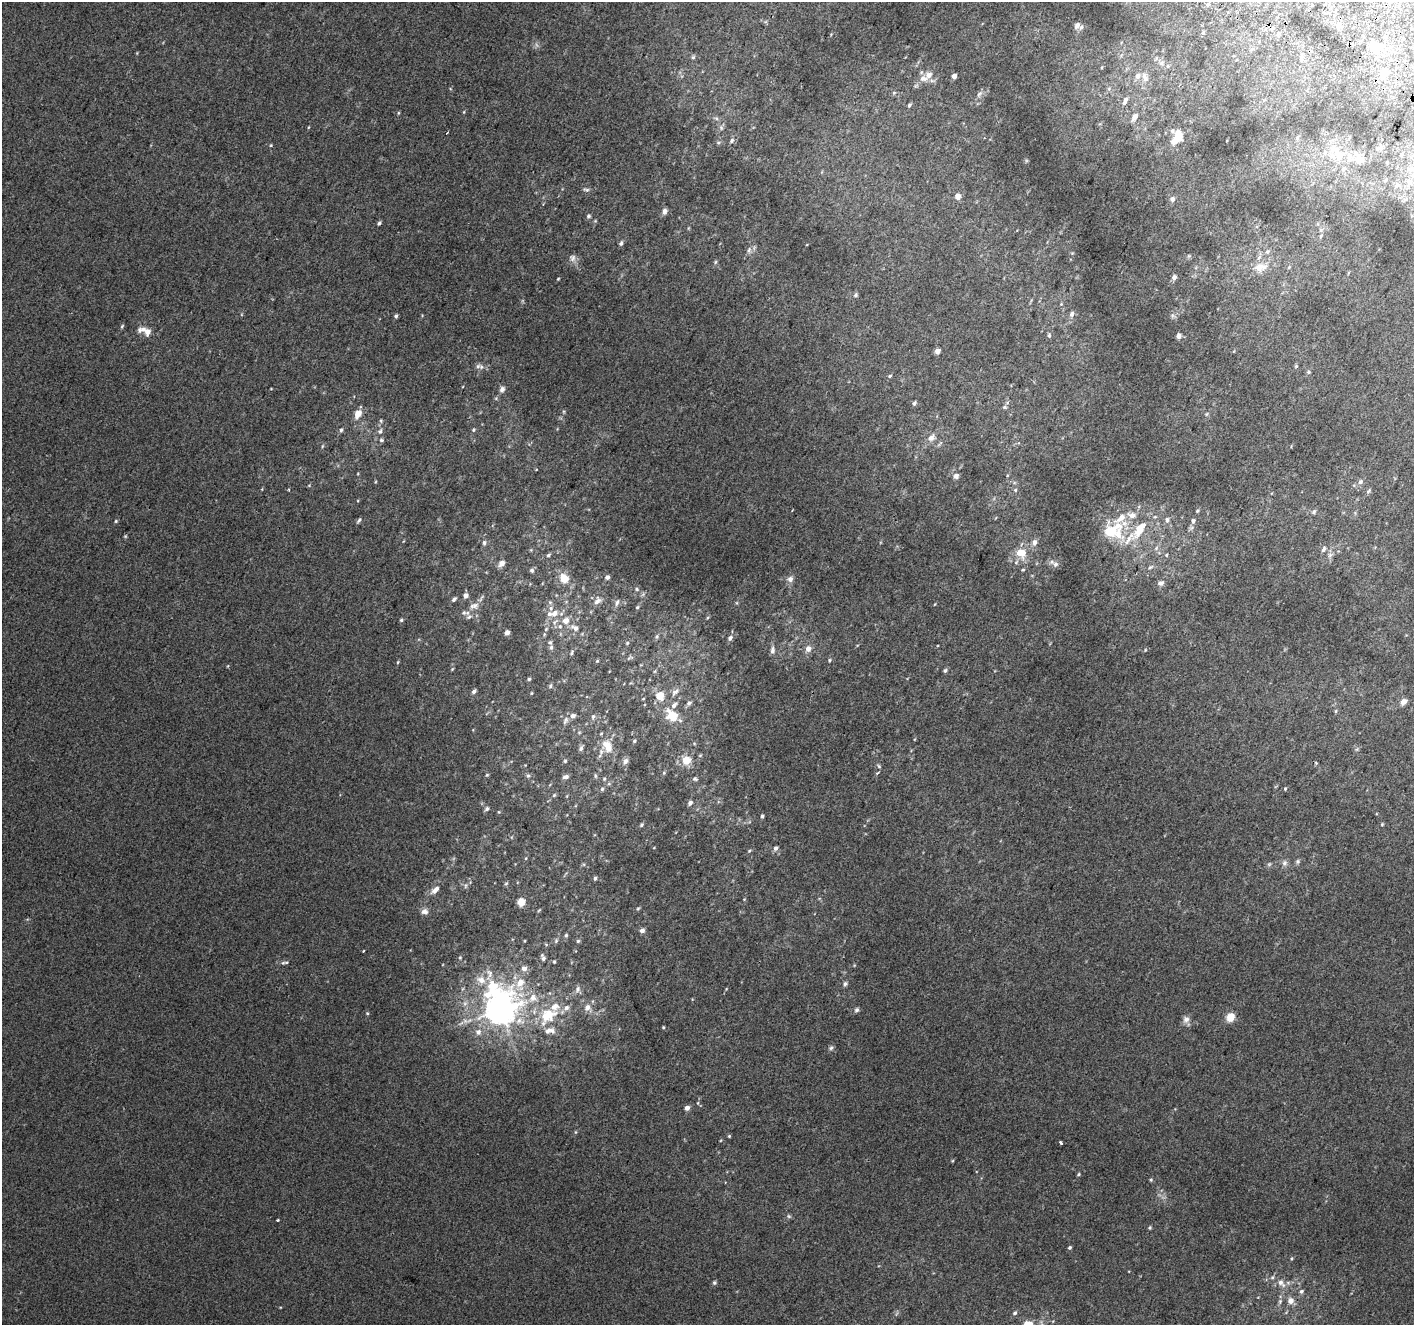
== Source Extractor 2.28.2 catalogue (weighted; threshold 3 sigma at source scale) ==
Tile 10 of 4 x 4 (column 2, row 3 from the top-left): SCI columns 1441-2852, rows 1635-2957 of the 5694 x 5850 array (HDU 1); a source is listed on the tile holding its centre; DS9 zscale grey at full resolution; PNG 1416 x 1327 px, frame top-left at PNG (2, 2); no overlay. Shown black and unused: <1% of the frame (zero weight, under 2 of 3 exposures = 2% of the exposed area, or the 3 px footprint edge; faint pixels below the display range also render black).
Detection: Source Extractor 2.28.2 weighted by HDU 2 'WHT'; one run over the whole footprint, this tile lists its part. Background 0.012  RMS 0.0071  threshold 0.0317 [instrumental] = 3 sigma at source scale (4.5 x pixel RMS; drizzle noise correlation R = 1.50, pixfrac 1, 0.0396/0.0396 arcsec/px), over >= 5 px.
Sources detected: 252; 1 inside a brighter object's white glare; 2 cosmic-ray / hot-pixel residue — not listed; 21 inside a brighter listed object's ellipse — not listed separately; the other 228 listed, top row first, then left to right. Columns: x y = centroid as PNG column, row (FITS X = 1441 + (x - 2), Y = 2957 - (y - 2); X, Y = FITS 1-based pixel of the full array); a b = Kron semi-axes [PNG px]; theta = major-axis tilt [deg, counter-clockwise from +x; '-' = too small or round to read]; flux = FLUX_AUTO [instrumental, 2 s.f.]
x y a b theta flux
1208 4 5 4 - 1.3
1077 25 8 6 59 2.2
1339 28 10 5 -68 2.2
1203 33 5 4 - 0.93
1376 46 7 6 - 28
693 57 5 5 - 1.3
1156 58 6 4 72 0.94
1301 58 7 5 -50 1.7
1161 63 8 6 0 2.7
1384 73 10 8 66 8.2
954 76 4 4 - 5.3
1145 78 14 8 -74 5
923 79 14 9 2 5.9
894 93 5 5 - 1.1
979 94 10 6 57 2.1
1126 100 5 5 - 1.7
909 105 5 4 - 1.2
464 112 5 3 - 0.57
398 113 5 3 - 0.71
1135 117 8 5 56 4.1
716 118 6 4 -43 1.3
721 128 7 5 -47 1.6
1172 131 6 6 - 1.8
1297 138 6 5 - 1.3
1176 139 13 6 37 12
732 140 7 6 - 1.8
718 143 7 5 16 1.2
271 145 5 3 - 0.58
1339 155 13 11 -65 11
1401 155 6 4 73 0.94
1359 160 14 11 7 7.5
1343 169 8 6 60 2.4
1411 169 8 6 59 2.4
1385 180 5 3 - 0.72
586 189 10 5 -16 1.6
958 196 7 7 - 3.8
1172 199 7 5 73 2
664 211 7 6 - 2.7
588 216 6 6 - 1.3
379 223 5 4 - 1.2
1321 236 7 4 61 1.4
621 243 6 5 - 1.6
749 250 9 6 80 2.2
1267 252 7 6 - 1.8
572 258 10 9 - 3.1
715 262 5 4 - 0.92
1259 267 14 13 - 9
1289 267 5 4 - 0.83
1174 277 5 5 - 3
558 279 3 3 - 0.6
856 295 5 5 - 1.2
1072 314 8 6 72 2.1
396 316 5 4 - 1.4
1172 316 8 6 -56 1.9
122 326 6 4 46 0.82
146 331 16 7 -20 8.1
1049 335 7 5 -90 1.2
1179 336 6 6 - 3.1
937 351 4 4 - 4.6
478 366 9 6 30 2.2
1296 366 5 4 - 0.88
1308 372 5 5 - 1.1
890 376 5 4 - 0.89
502 389 8 6 62 2.7
914 403 5 4 - 1.5
1005 407 6 5 - 1.1
358 414 9 6 63 8.3
1206 414 6 4 88 0.95
341 430 6 4 72 1.4
473 430 5 5 - 1
380 431 8 6 76 2.3
931 438 12 8 51 4.1
381 440 6 5 - 1.3
322 446 5 3 - 0.79
956 476 6 5 - 3.2
1360 482 7 6 - 2.1
1015 490 6 5 - 1.2
1368 491 7 5 42 1.3
1197 511 5 4 - 0.96
1314 512 7 5 49 1.4
1121 518 33 23 64 20
359 520 7 4 50 1.2
1167 520 6 6 - 2.1
116 521 4 4 - 0.76
1193 521 6 6 - 2.2
1110 531 18 11 20 22
125 536 5 4 - 0.71
1034 542 8 7 - 3.1
484 543 7 6 - 1.8
1156 548 7 5 48 1.8
1324 549 9 5 67 2.1
1021 553 11 9 -20 12
548 555 6 5 - 1.3
1166 555 4 4 - 0.8
1330 555 7 6 - 2.1
501 563 9 7 41 3.5
1055 564 10 7 -35 2.9
1150 567 9 5 27 1.7
532 570 6 6 - 1.6
1023 570 5 3 - 0.7
607 577 4 4 - 2.7
564 579 8 7 - 12
790 579 8 7 - 3
1161 583 7 6 - 2.7
637 589 6 5 - 1.2
466 595 6 6 - 2.7
454 599 7 4 45 1.6
597 601 12 8 56 3.9
617 603 10 5 74 2
935 604 4 3 - 0.49
474 606 14 8 13 4.6
637 607 5 4 - 0.95
554 613 10 8 26 5.4
469 617 9 5 22 1.9
401 620 4 4 - 0.94
566 621 8 7 - 5.6
555 622 9 5 45 2.2
575 628 11 7 -24 4.2
546 629 6 4 46 1
507 632 4 4 - 4.1
657 637 6 5 - 1.4
730 638 6 5 - 2.2
627 643 5 4 - 0.85
551 647 6 5 - 1.5
808 649 7 7 - 4.2
772 650 11 6 84 2.7
572 652 8 4 77 0.99
630 658 13 4 17 1.5
829 660 4 4 - 0.82
597 661 4 3 - 0.65
398 662 5 3 - 0.68
452 669 4 3 - 0.6
945 670 5 4 - 1.3
529 679 4 4 - 1.1
550 686 6 5 - 1.1
474 691 5 4 - 1.7
675 692 14 6 40 3.3
659 696 9 8 - 8.6
643 699 4 2 - 0.5
1403 702 7 6 - 3.8
689 703 6 6 - 1.9
1336 711 6 4 89 0.87
573 716 5 5 - 3.4
593 716 7 5 73 1.5
672 716 16 12 -48 14
565 720 12 6 67 2.6
634 741 5 4 - 1.1
607 746 19 12 -62 11
581 748 7 5 64 1.9
686 760 10 10 - 10
565 761 5 4 - 1
625 761 9 6 64 2.8
879 766 6 4 -37 1
664 773 6 5 - 1
877 773 4 3 - 0.9
487 775 5 4 - 0.8
528 776 6 5 - 1.3
595 776 7 3 -82 0.89
565 777 7 5 15 2.5
604 779 5 4 - 0.79
695 779 7 5 -16 1.4
609 784 6 4 -18 0.97
602 789 5 5 - 1.1
1285 789 5 4 - 0.7
554 795 6 4 45 0.91
690 803 6 5 - 2.6
487 809 6 5 - 1.4
499 812 4 4 - 0.62
762 816 5 3 - 1.2
1382 824 4 4 - 0.67
642 825 6 4 43 1.1
776 848 6 5 - 2.2
749 851 5 4 - 0.87
526 858 5 3 - 0.62
1298 861 6 6 - 1.4
1284 863 9 7 86 2.5
1269 864 6 5 - 1.2
595 878 5 4 - 1.3
465 886 6 4 71 1
435 890 13 6 43 4.3
744 899 4 4 - 0.54
521 902 6 6 - 10
638 908 5 3 - 0.76
425 912 9 7 -18 3
642 931 5 5 - 2.9
566 935 6 5 - 1.1
524 941 4 3 - 0.54
556 941 7 5 71 1.4
578 941 5 5 - 1.1
363 951 3 2 - 0.63
460 957 5 3 - 0.65
543 957 10 5 -70 2.2
554 962 5 4 - 0.85
283 963 6 5 - 1
481 980 13 10 -33 7
520 983 18 10 79 12
845 984 6 5 - 1.7
577 989 10 7 75 2.8
726 989 5 3 - 0.51
533 998 13 12 - 8
555 1006 27 16 74 16
588 1008 12 10 -56 5.3
501 1010 13 10 -79 1100
857 1010 6 6 - 1.5
367 1013 5 4 - 0.74
1230 1017 9 8 - 9
1186 1019 10 8 66 3.3
663 1027 4 3 - 0.65
478 1032 8 8 - 3.9
831 1048 6 6 - 1.5
687 1108 4 4 - 4.3
575 1132 5 3 - 0.66
729 1136 4 4 - 0.79
1061 1142 3 3 - 4.4
1078 1174 5 4 - 0.79
1151 1180 5 4 - 0.82
789 1216 6 5 - 1.1
277 1220 3 2 - 0.96
1150 1228 5 4 - 0.87
1070 1247 4 4 - 1.1
1292 1258 5 3 - 0.73
714 1283 5 5 - 1.1
1281 1283 14 8 -45 5.9
1301 1291 6 5 - 1.6
1280 1301 8 5 64 1.7
1290 1301 8 8 - 4.4
1015 1313 6 5 - 1.5
1028 1324 15 11 0 8.7
Isophote crosses this tile's border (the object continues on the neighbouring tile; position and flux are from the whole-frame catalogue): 1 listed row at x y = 1028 1324